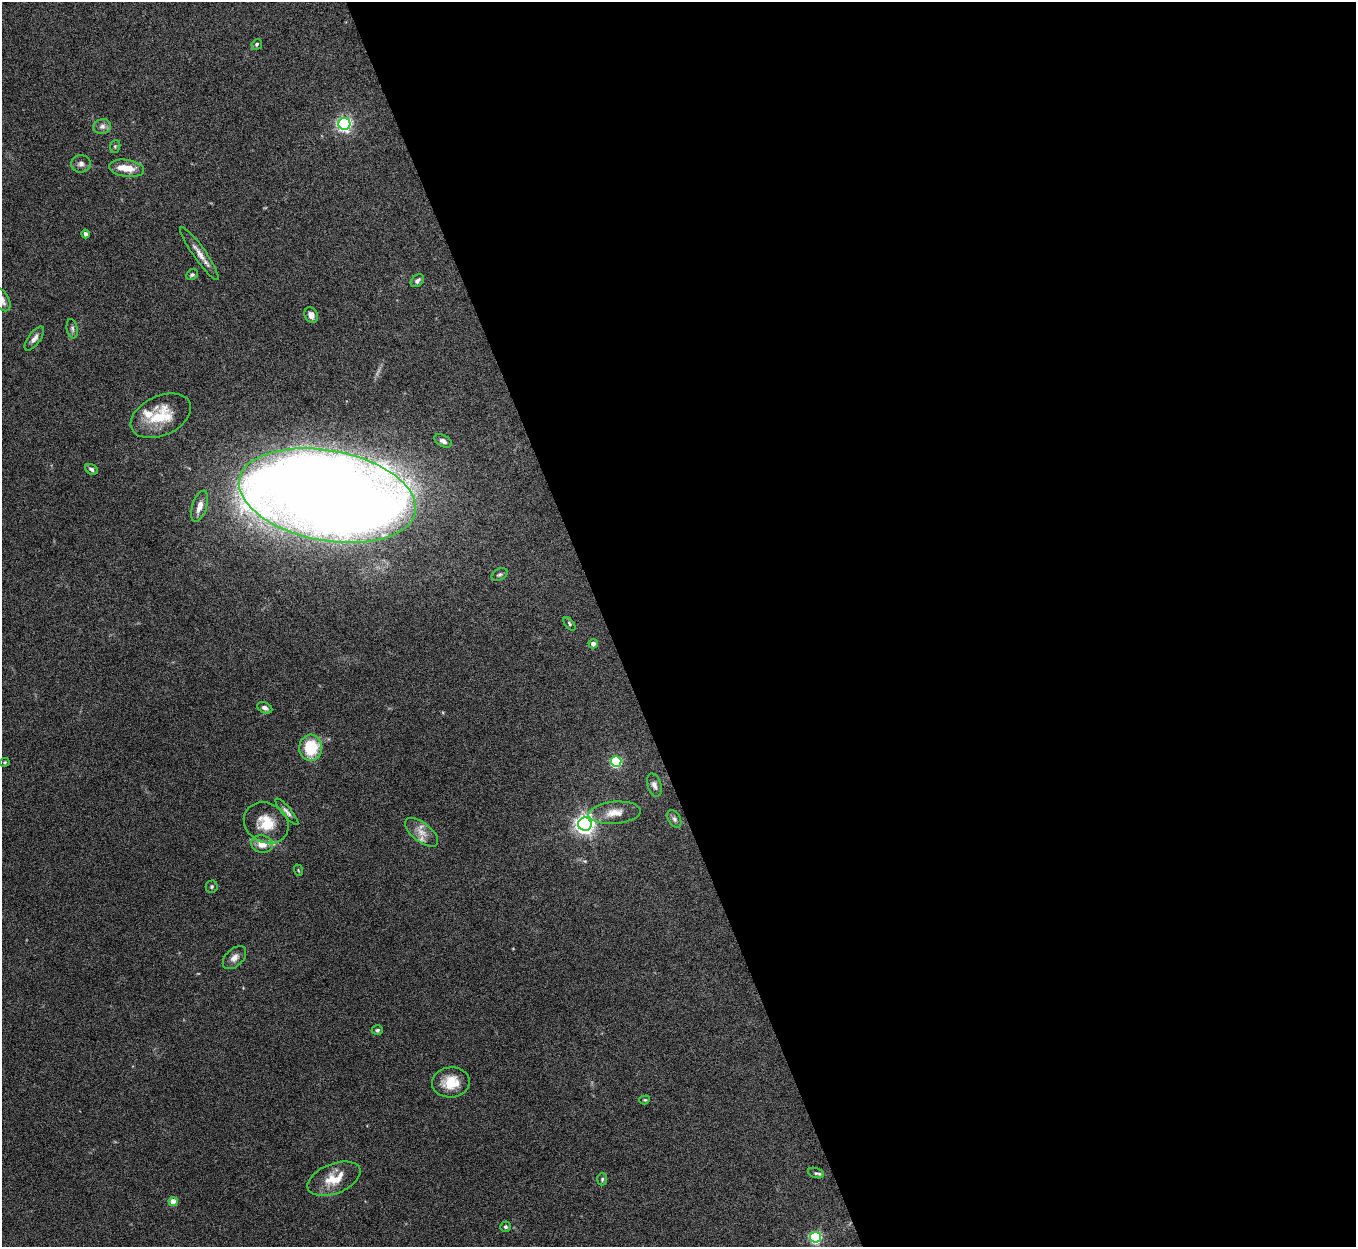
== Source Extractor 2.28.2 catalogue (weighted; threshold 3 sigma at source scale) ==
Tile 8 of 4 x 4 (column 4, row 2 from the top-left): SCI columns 4062-5415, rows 2640-3884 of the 5422 x 5403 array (HDU 1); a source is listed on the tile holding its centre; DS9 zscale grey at full resolution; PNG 1358 x 1249 px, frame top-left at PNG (2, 2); each listed source drawn as its Kron ellipse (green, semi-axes under 4 px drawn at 4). Shown black and unused: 55% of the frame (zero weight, under 8 of 15 exposures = <1% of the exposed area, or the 3 px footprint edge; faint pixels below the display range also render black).
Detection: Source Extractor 2.28.2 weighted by HDU 2 'WHT'; one run over the whole footprint, this tile lists its part. Background 0.161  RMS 0.0048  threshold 0.0196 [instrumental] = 3 sigma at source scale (4.09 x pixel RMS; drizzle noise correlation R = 1.36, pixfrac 0.8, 0.05/0.05 arcsec/px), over >= 5 px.
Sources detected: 49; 1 too faint to see at this stretch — neither listed nor drawn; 2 inside a brighter listed object's ellipse — not listed separately; the other 46 listed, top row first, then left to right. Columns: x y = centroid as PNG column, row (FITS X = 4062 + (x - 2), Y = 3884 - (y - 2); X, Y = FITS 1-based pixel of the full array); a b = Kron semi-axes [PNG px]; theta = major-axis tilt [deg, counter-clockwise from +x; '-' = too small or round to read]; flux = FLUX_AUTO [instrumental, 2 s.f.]
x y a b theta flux
257 44 6 5 - 0.79
344 124 6 6 - 110
102 126 9 7 15 1.9
115 146 6 5 - 0.66
81 164 10 8 9 2
126 168 18 8 -9 7
86 234 4 3 - 1.1
199 253 32 6 -55 4.2
192 275 6 5 - 0.89
417 281 7 5 41 1.5
2 300 12 7 -60 3.6
311 315 8 6 -65 2.4
72 329 10 5 -80 1.1
34 339 14 6 54 2.4
161 416 32 19 25 16
443 441 9 5 -28 1.7
91 469 7 5 -31 1.1
327 495 89 45 -11 1600
199 506 16 7 72 3.5
499 574 8 5 24 0.96
569 624 8 4 -52 0.77
593 644 4 4 - 2.3
265 708 8 5 -26 1.5
311 748 13 11 88 19
616 761 5 5 - 52
5 762 5 4 - 0.55
654 785 12 7 -72 1.8
287 812 17 4 -50 1.7
615 813 26 11 5 6.3
674 819 9 6 -60 1.3
266 823 23 19 -31 12
585 824 7 6 - 240
421 832 19 9 -39 4.7
262 844 11 8 -11 5.5
298 870 6 3 -71 0.44
212 887 6 6 - 0.82
234 958 14 8 44 2.9
377 1030 6 5 - 0.86
451 1082 19 15 6 9.9
645 1100 5 4 - 0.53
816 1173 8 5 -18 0.97
334 1179 28 15 21 9.6
602 1179 6 5 - 0.7
173 1202 4 4 - 6.5
505 1227 5 5 - 0.79
815 1237 5 5 - 59
Isophote crosses this tile's border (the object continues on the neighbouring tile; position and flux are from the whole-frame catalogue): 1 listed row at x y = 2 300